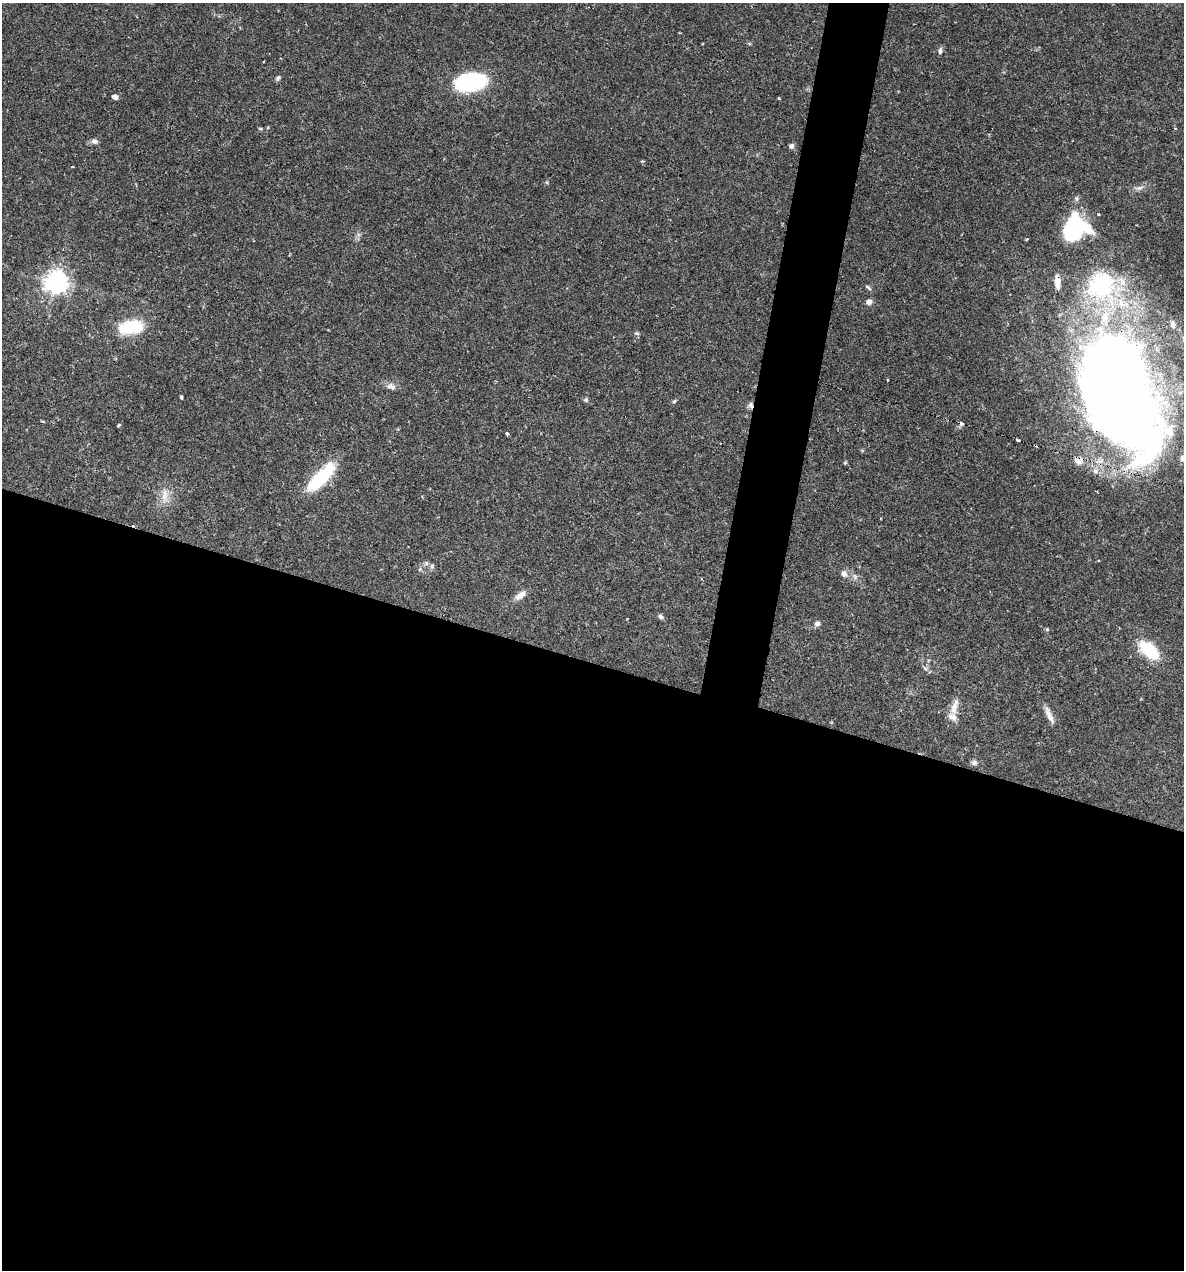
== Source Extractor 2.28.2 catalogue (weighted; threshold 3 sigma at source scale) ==
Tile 14 of 4 x 4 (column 2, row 4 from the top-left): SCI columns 1428-2609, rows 1-1268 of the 5092 x 5073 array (HDU 1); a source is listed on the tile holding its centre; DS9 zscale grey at full resolution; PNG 1186 x 1272 px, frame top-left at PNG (2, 3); no overlay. Shown black and unused: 51% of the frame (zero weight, under 2 of 3 exposures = <1% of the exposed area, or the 3 px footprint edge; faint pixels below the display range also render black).
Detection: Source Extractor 2.28.2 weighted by HDU 2 'WHT'; one run over the whole footprint, this tile lists its part. Background 0.0426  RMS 0.0032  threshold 0.0144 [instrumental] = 3 sigma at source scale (4.5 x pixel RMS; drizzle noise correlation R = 1.50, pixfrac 1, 0.05/0.05 arcsec/px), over >= 5 px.
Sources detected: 56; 2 inside a brighter object's white glare — not listed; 7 inside a brighter listed object's ellipse — not listed separately; the other 47 listed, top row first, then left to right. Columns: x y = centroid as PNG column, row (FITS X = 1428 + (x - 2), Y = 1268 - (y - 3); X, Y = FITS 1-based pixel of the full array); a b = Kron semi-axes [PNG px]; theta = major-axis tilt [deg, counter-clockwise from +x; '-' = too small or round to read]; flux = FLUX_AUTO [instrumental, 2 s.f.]
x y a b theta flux
940 51 8 6 83 1
278 78 7 5 47 0.74
470 82 30 17 10 32
115 97 5 4 - 1.5
268 127 4 3 - 0.27
260 128 6 3 -19 0.34
95 141 8 7 - 1.1
791 146 6 6 - 0.97
1140 188 11 5 18 1.1
1098 214 3 3 - 1.3
1073 229 30 18 82 25
1027 239 3 3 - 0.37
56 282 7 7 - 270
1057 282 16 6 -84 3.1
868 287 10 4 -41 0.59
869 302 9 7 4 1.2
1172 324 10 6 -64 1.3
130 327 25 13 10 18
888 380 3 2 - 0.31
393 387 10 7 -67 1.2
1120 391 127 69 -68 430
181 397 3 3 - 0.65
586 400 6 5 - 0.52
674 401 6 5 - 0.47
751 405 8 7 - 1
961 424 3 3 - 6.5
119 425 5 3 - 0.35
507 433 3 3 - 1.2
1017 440 4 3 - 2.1
1078 462 13 9 -8 2.1
845 463 5 4 - 0.37
321 477 44 14 46 16
165 495 19 8 81 3.1
426 563 6 6 - 0.74
432 566 7 6 - 0.73
420 569 6 4 46 0.48
844 574 8 7 - 1.4
855 576 8 5 -57 0.93
520 595 15 8 35 2.4
660 616 7 5 -57 0.75
817 624 7 6 - 1
1047 629 5 5 - 0.39
1149 650 22 11 -42 17
925 668 7 4 -19 0.59
954 707 26 9 74 3.2
1049 715 23 6 -65 2.5
974 763 8 7 - 0.88
Overlapping masked pixels (flux is a lower limit): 4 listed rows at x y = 1057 282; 1120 391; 751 405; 961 424